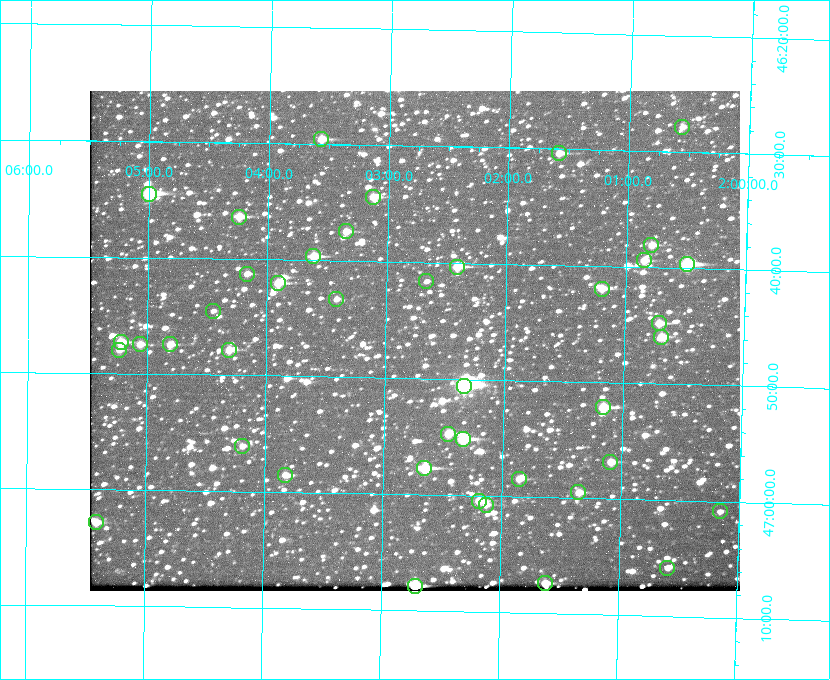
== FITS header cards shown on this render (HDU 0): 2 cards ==
NAXIS1  =                  650 / Width of table row in bytes
NAXIS2  =                  500 / Number of rows in table

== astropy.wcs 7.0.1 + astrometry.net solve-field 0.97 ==
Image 650 x 500 px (HDU 0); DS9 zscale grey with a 90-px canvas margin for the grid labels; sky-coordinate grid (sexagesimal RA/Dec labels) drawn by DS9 from the SOLVED WCS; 42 Tycho-2 reference stars matched to detected sources circled (green)
Header WCS: none
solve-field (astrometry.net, Tycho-2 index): SOLVED blind (the file carries no WCS)
Solved WCS: RA---TAN-SIP/DEC--TAN-SIP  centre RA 02:02:45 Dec +46:47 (30.69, +46.78 deg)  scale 5.17 arcsec/px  FOV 56.0' x 43.0'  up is +179 deg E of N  parity flipped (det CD > 0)
(file carries no celestial WCS; the grid is the blind solution)
Tycho-2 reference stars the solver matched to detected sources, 42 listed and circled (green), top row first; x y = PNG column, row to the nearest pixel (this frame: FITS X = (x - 90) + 1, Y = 500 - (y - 91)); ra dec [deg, ICRS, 3 dp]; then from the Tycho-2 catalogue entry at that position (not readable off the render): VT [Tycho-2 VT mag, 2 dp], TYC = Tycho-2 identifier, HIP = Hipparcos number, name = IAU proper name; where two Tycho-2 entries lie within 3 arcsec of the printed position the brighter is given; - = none
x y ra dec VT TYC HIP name
682 127 30.141 +46.464 11.42 3280-1042-1 - -
321 139 30.892 +46.493 10.70 3280-490-1 - -
559 153 30.396 +46.506 10.80 3280-764-1 - -
149 194 31.250 +46.575 8.43 3281-919-1 - -
373 197 30.782 +46.574 10.16 3280-645-1 - -
239 217 31.061 +46.606 9.99 3281-582-1 - -
346 231 30.837 +46.625 10.69 3280-1254-1 - -
651 245 30.198 +46.635 10.92 3280-527-1 - -
313 256 30.904 +46.661 9.60 3280-781-1 - -
644 260 30.213 +46.657 10.42 3280-803-1 - -
687 264 30.124 +46.661 9.43 3280-672-1 - -
457 267 30.604 +46.672 9.47 3280-908-1 - -
247 274 31.043 +46.688 11.48 3281-800-1 - -
426 281 30.667 +46.694 12.45 3280-751-1 - -
278 283 30.978 +46.700 9.85 3281-909-1 - -
602 289 30.300 +46.699 10.25 3280-1695-1 - -
336 299 30.855 +46.722 11.70 3280-1423-1 - -
213 311 31.112 +46.742 12.56 3281-721-1 - -
659 323 30.179 +46.746 10.21 3280-486-1 - -
661 337 30.172 +46.766 10.54 3280-993-1 - -
121 342 31.305 +46.788 10.64 3281-663-1 - -
140 344 31.264 +46.791 10.76 3281-86-1 - -
170 344 31.202 +46.791 10.77 3281-309-1 - -
119 350 31.307 +46.799 11.30 3281-221-1 - -
229 350 31.078 +46.798 10.61 3281-114-1 - -
464 386 30.583 +46.843 7.07 3280-746-1 9508 -
603 407 30.291 +46.869 9.33 3280-1647-1 - -
448 434 30.615 +46.912 10.08 3284-203-1 - -
463 439 30.584 +46.919 9.47 3284-629-1 - -
242 446 31.047 +46.935 11.37 3285-65-1 - -
610 462 30.273 +46.947 10.92 3284-1033-1 - -
424 468 30.663 +46.962 9.31 3284-347-1 - -
285 475 30.956 +46.975 11.27 3285-185-1 - -
519 479 30.464 +46.975 10.61 3284-511-1 - -
578 492 30.338 +46.992 10.95 3284-1079-1 - -
479 501 30.548 +47.007 10.42 3284-727-1 - -
486 505 30.532 +47.013 10.85 3284-391-1 - -
720 511 30.040 +47.014 11.91 3284-899-1 - -
96 522 31.352 +47.047 10.82 3285-1193-1 - -
667 568 30.147 +47.097 11.56 3284-835-1 - -
545 583 30.405 +47.123 10.72 3284-747-1 - -
415 586 30.679 +47.131 10.02 3284-307-1 - -